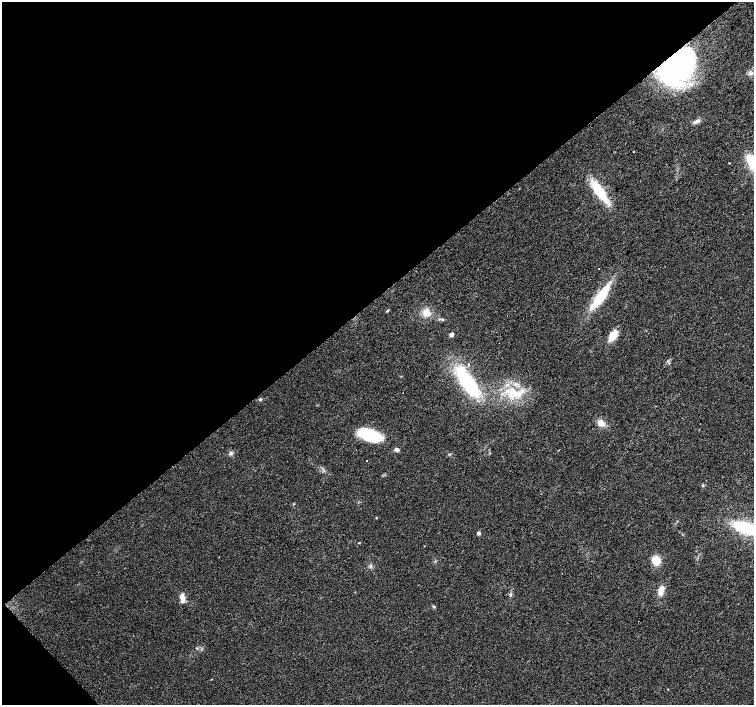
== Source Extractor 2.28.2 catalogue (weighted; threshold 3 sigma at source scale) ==
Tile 5 of 4 x 4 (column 1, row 2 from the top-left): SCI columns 1-1504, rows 2962-4367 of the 6019 x 5987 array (HDU 1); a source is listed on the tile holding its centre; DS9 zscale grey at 2 x 2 block average (1 PNG px = mean of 2 x 2 image px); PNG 756 x 707 px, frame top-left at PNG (2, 2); no overlay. Shown black and unused: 43% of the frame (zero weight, under 2 of 3 exposures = <1% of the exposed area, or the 3 px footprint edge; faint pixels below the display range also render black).
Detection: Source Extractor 2.28.2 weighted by HDU 2 'WHT'; one run over the whole footprint, this tile lists its part. Background 0.0274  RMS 0.0063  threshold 0.0286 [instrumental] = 3 sigma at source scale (4.5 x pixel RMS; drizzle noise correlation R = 1.50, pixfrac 1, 0.0396/0.0396 arcsec/px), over >= 5 px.
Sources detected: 41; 2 inside a brighter object's white glare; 1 cosmic-ray / hot-pixel residue — not listed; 2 inside a brighter listed object's ellipse — not listed separately; the other 36 listed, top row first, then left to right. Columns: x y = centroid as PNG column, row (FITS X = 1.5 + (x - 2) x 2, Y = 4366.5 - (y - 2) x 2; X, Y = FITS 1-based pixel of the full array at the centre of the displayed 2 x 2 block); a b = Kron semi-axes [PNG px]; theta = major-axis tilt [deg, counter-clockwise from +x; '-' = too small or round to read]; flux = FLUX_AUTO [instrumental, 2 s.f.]
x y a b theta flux
676 64 31 22 21 300
750 73 5 3 - 2.9
697 121 10 4 27 5.1
633 152 2 2 - 2.4
729 163 2 2 - 4.8
599 191 30 11 -57 45
598 268 2 2 - 1.9
600 298 34 9 51 50
388 310 5 2 - 1.2
426 313 9 8 - 14
442 319 4 3 - 1.7
451 335 4 4 - 4.9
613 336 11 6 59 22
669 363 3 2 - 1.1
468 365 2 2 - 2.2
467 382 32 11 -54 130
516 384 5 2 - 2.1
514 393 22 8 -16 32
260 399 4 3 - 1.7
655 406 2 2 - 0.8
601 423 8 7 - 11
372 436 25 12 -29 64
397 450 5 4 - 5.1
231 453 5 4 - 3.4
449 454 3 2 - 1.1
366 460 2 2 - 3.1
376 518 3 2 - 0.73
746 528 24 9 -19 89
478 533 3 2 - 6.3
656 561 8 8 - 20
370 566 4 3 - 2.1
661 591 9 5 78 14
510 594 5 3 - 2.1
182 597 10 5 -78 10
434 607 4 3 - 1.6
212 679 2 2 - 0.49
Overlapping masked pixels (flux is a lower limit): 1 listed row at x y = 676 64
Isophote crosses this tile's border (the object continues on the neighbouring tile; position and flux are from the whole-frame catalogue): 1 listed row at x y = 746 528
Diffuse or blended objects may show on this block-average render without a row.